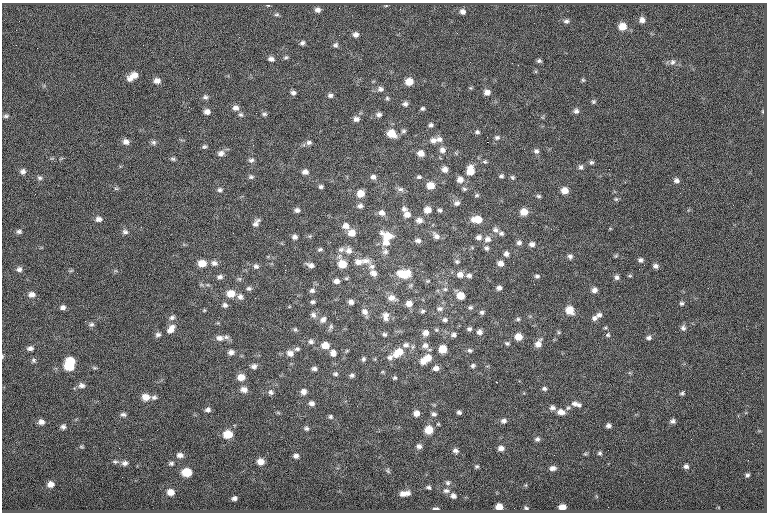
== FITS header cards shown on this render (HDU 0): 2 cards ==
NAXIS1  =                  765
NAXIS2  =                  510

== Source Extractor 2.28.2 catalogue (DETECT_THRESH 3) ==
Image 765 x 510 px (HDU 0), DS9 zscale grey, 1 PNG px = 1 image px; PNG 769 x 514 px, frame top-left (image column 1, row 510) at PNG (2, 3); no overlay
Background -0.353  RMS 8.1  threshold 24.2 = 3 sigma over >= 5 px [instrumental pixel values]
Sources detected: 289; all 289 listed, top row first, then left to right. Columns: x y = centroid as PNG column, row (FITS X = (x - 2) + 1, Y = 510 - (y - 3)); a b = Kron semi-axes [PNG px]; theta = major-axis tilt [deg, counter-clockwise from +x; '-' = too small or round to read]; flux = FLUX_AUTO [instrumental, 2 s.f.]
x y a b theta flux
268 5 5 3 - 450
317 10 7 6 - 2100
462 12 6 5 - 1900
277 15 6 5 - 960
642 20 6 6 - 2500
566 21 6 6 - 1300
622 26 7 6 - 6700
681 29 2 2 - 490
356 35 6 6 - 2000
302 43 6 5 - 1400
143 45 2 2 - 380
335 45 7 6 - 1200
37 48 2 2 - 1100
286 57 7 5 15 870
271 59 7 5 -15 1800
539 61 4 4 - 1000
672 62 8 7 - 1600
518 65 2 2 - 280
133 76 11 6 35 5200
583 80 5 4 - 660
157 81 8 7 - 2500
409 82 7 6 - 6100
471 88 6 4 -71 590
380 89 7 7 - 1700
487 92 7 6 - 2800
293 93 6 5 - 1600
330 95 7 5 -7 1400
205 97 7 6 - 1300
387 98 5 5 - 830
593 102 5 5 - 830
405 104 7 6 - 1600
189 107 3 2 - 460
236 108 8 7 - 2500
422 108 5 5 - 980
576 111 7 6 - 1600
207 112 7 6 - 2500
264 114 7 5 0 1000
379 114 7 5 8 1700
241 115 7 6 - 1100
6 116 8 5 7 1100
356 119 7 6 - 2200
431 125 6 5 - 1400
403 131 7 5 3 1100
477 132 7 5 -4 1100
391 133 9 7 -27 8300
497 137 7 6 - 1200
439 139 9 8 - 2300
433 140 9 7 6 2700
126 142 8 7 - 2600
153 142 8 7 - 1300
309 142 7 6 - 1500
487 142 2 2 - 4000
204 147 7 5 22 1000
442 150 8 8 - 2500
536 151 7 6 - 1500
221 153 10 7 14 2600
421 153 8 7 - 3900
173 159 7 5 -16 1000
251 160 8 6 8 1400
485 162 7 4 -6 890
591 162 6 5 - 1000
581 167 7 6 - 1400
445 169 7 7 - 2500
23 171 7 7 - 1800
470 171 10 8 87 7200
305 172 7 6 - 2200
501 176 5 4 - 990
251 177 7 5 -9 1100
373 177 7 6 - 1700
419 177 7 5 1 990
512 177 6 5 - 890
40 178 7 5 -15 1200
460 180 8 7 - 3400
676 180 7 6 - 1700
430 185 7 6 - 6000
321 187 5 4 - 1100
116 188 6 4 -1 780
400 189 10 6 -7 1600
464 189 6 5 - 960
220 190 7 5 5 1300
564 190 7 6 - 4800
361 193 7 6 - 5400
477 195 6 5 - 830
538 196 6 4 -26 880
616 199 5 4 - 720
457 203 7 6 - 1800
360 206 7 5 6 1600
404 209 7 6 - 1700
297 210 6 5 - 1500
427 210 7 6 - 4600
440 210 5 5 - 990
524 212 7 6 - 5800
382 213 8 7 - 2300
407 214 8 7 - 3200
99 219 8 6 1 2200
477 219 10 6 -3 7600
419 220 7 6 - 2600
256 223 10 5 53 2200
346 226 8 7 - 2900
495 230 7 6 - 1700
19 231 6 5 - 1400
125 232 8 6 -5 1600
233 233 2 2 - 1100
352 233 8 7 - 4700
501 233 7 5 -2 1200
387 236 14 8 -23 7800
436 236 10 7 -46 2400
295 237 6 5 - 1600
479 237 7 6 - 1600
487 239 9 8 - 2600
418 241 8 6 0 1800
386 242 9 7 6 4200
519 243 6 6 - 1600
532 244 7 6 - 2100
486 248 6 6 - 1300
320 249 6 4 23 940
341 250 8 7 - 1600
349 250 9 8 - 2700
385 252 8 6 -2 1600
355 254 3 2 - 1100
506 254 6 5 - 1800
570 256 6 6 - 1500
616 256 6 4 31 610
640 260 6 6 - 1400
365 261 15 7 -8 3700
457 261 6 5 - 960
358 262 10 8 -7 3400
513 262 2 2 - 1900
202 263 8 7 - 6000
214 263 8 6 -17 2000
500 263 6 5 - 2500
342 264 8 7 - 8500
310 265 8 4 -19 2000
644 265 2 2 - 1000
256 266 7 6 - 1500
372 266 8 7 - 2100
655 266 6 5 - 1700
19 269 7 7 - 1900
285 270 2 2 - 6500
373 273 9 7 -33 2700
404 274 13 8 1 13000
460 275 8 7 - 3200
469 275 6 6 - 1500
537 276 6 5 - 1100
630 276 6 4 0 610
220 277 8 6 4 1600
617 277 6 6 - 1500
336 281 7 6 - 2300
428 281 5 4 - 640
249 288 7 5 -1 1200
499 288 5 5 - 1700
445 289 6 6 - 1000
594 290 6 6 - 2300
312 291 7 6 - 1400
231 293 9 8 - 5900
32 294 9 7 1 2700
460 296 7 6 - 6500
240 297 8 7 - 2000
255 298 2 2 - 270
392 298 10 7 -13 3500
313 302 5 4 - 970
351 302 6 5 - 1900
682 303 6 5 - 1000
409 304 7 6 - 3500
225 305 7 6 - 1600
63 307 6 5 - 1800
470 307 6 5 - 960
440 309 9 6 2 1900
204 310 5 4 - 550
570 310 8 7 - 6700
423 311 6 5 - 1000
365 312 9 8 - 2500
482 312 6 5 - 1300
313 315 8 7 - 1800
599 315 7 6 - 1800
386 316 12 8 -89 3200
172 317 8 6 24 1500
594 318 7 6 - 1700
518 319 6 5 - 900
323 320 8 7 - 2400
445 320 7 5 13 1400
91 324 7 6 - 1300
331 327 8 5 80 1100
683 328 7 6 - 1500
171 329 14 8 52 4100
295 329 6 5 - 840
469 329 6 5 - 1300
479 332 7 7 - 2000
425 333 7 7 - 2700
158 334 7 6 - 1500
384 334 6 5 - 1000
453 335 7 6 - 1600
608 335 6 6 - 890
518 337 7 6 - 5600
219 338 11 8 2 3200
648 338 6 5 - 1400
311 341 7 7 - 1500
507 343 6 5 - 1100
538 344 11 7 60 3500
325 345 8 7 - 5600
406 345 9 7 13 2300
425 345 9 8 - 2200
30 348 8 5 4 1800
297 349 7 5 9 1100
443 349 6 6 - 8400
470 350 7 5 -23 1200
231 352 7 6 - 2000
398 352 13 8 35 8700
290 353 8 7 - 2800
333 353 8 7 - 2400
2 356 6 3 81 540
390 357 8 7 - 1600
428 358 12 8 21 6800
363 359 6 5 - 1100
34 360 6 6 - 1100
70 361 8 6 -6 11000
423 362 7 6 - 3000
473 365 6 5 - 1100
69 366 9 6 -5 10000
254 366 7 6 - 1800
436 368 7 5 2 2400
314 369 6 5 - 1400
335 374 7 5 -3 1100
352 375 7 6 - 1300
241 377 7 6 - 5100
395 378 4 4 - 760
82 385 9 7 -4 2000
244 389 8 6 -8 3100
544 389 6 5 - 1200
271 392 7 6 - 1500
303 392 6 6 - 2300
683 392 6 3 45 1500
146 397 9 7 -7 4700
154 397 7 6 - 1400
312 403 7 6 - 1900
574 403 9 6 1 1900
579 405 7 6 - 1300
552 408 7 6 - 1700
568 408 7 5 14 1100
208 410 7 5 3 1700
459 412 4 4 - 1200
561 412 9 6 -8 3200
416 413 6 6 - 3200
123 414 7 5 -18 1300
434 414 6 5 - 1400
330 417 6 5 - 980
504 421 7 6 - 1600
673 421 5 5 - 1400
41 422 7 6 - 2200
37 423 3 2 - 600
608 426 5 4 - 1600
63 427 6 6 - 1500
306 428 7 5 -31 1100
429 430 7 6 - 9300
228 434 8 6 1 9500
537 439 6 6 - 1200
691 439 2 2 - 1600
419 446 7 6 - 1900
81 447 7 3 -8 630
501 448 6 5 - 2400
456 451 8 5 -76 1900
600 453 6 4 1 920
585 454 6 4 18 660
180 455 7 6 - 2100
296 456 6 5 - 1800
115 462 8 5 -1 1300
260 462 7 6 - 3900
125 463 8 6 8 1900
171 463 6 5 - 1000
477 466 5 5 - 760
686 466 6 5 - 1500
553 468 7 5 9 2000
388 471 7 4 -71 780
187 472 7 6 - 12000
747 475 5 4 - 990
122 477 2 2 - 320
448 483 7 6 - 1200
51 484 7 6 - 3000
428 487 4 4 - 1000
446 491 8 6 -12 1600
170 492 7 6 - 4000
407 493 6 6 - 2100
403 494 7 6 - 2400
453 496 6 5 - 1700
234 498 5 4 - 1500
499 507 6 5 - 5600
562 507 7 5 -2 3600
526 508 5 4 - 770
436 509 5 3 - 1300
At the frame edge (FLAGS 8, measured only in part): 1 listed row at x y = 2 356